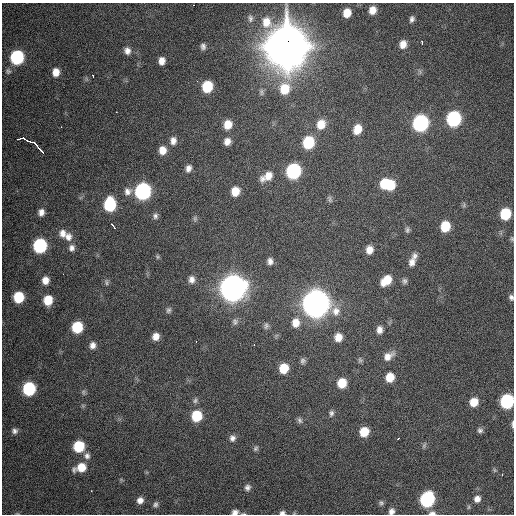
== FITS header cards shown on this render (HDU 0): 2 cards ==
NAXIS1  =                  512 / Axis length
NAXIS2  =                  512 / Axis length

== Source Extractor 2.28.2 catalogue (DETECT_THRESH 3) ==
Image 512 x 512 px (HDU 0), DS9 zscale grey, 1 PNG px = 1 image px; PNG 516 x 516 px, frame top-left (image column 1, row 512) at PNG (2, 3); no overlay
Background 2150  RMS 45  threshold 135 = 3 sigma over >= 5 px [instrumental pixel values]
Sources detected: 126; all 126 listed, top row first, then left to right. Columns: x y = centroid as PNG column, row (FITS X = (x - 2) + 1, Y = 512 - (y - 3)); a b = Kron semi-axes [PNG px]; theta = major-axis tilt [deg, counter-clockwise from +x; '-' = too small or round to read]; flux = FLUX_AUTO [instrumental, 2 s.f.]
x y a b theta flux
194 5 3 2 - 3.0e+03
372 10 7 6 - 2.7e+04
347 13 7 6 - 3.9e+04
250 18 10 7 -83 1.1e+04
412 19 7 5 75 9.7e+03
266 22 14 12 -76 4.6e+04
422 43 4 2 - 8.7e+03
403 44 9 7 74 2.7e+04
203 46 7 5 -80 9.9e+03
286 46 19 18 - 1.0e+07
127 51 9 8 - 1.7e+04
17 57 9 8 - 2.9e+05
162 61 7 6 - 2.1e+04
8 71 8 7 - 8.3e+03
56 72 9 7 86 2.9e+04
93 76 3 2 - 4.5e+03
197 81 3 2 - 2.2e+03
207 87 8 7 - 1.1e+05
284 89 13 11 78 7.7e+04
261 92 9 6 -83 8.1e+03
116 112 3 2 - 2.7e+03
454 119 10 8 74 4.1e+05
420 123 10 9 - 5.9e+05
228 124 9 8 - 4.1e+04
321 124 12 10 67 4.7e+04
61 127 2 2 - 1.6e+03
357 129 10 8 68 4.6e+04
21 138 9 3 9 1.3e+04
27 140 5 3 - 1.0e+04
173 141 10 8 84 1.9e+04
227 141 8 7 - 2.0e+04
32 142 5 2 - 7.3e+03
308 142 10 9 - 1.5e+05
36 145 6 2 -57 1.1e+04
41 150 6 2 -51 1.5e+04
162 150 9 8 - 3.1e+04
188 168 8 6 73 1.4e+04
293 171 10 9 - 4.2e+05
267 176 17 9 31 4.0e+04
384 184 10 8 77 7.5e+04
390 185 10 8 78 7.9e+04
128 191 11 10 - 2.0e+04
143 191 10 9 - 6.5e+05
235 191 8 7 - 4.4e+04
330 199 10 5 -67 7.1e+03
110 204 10 8 85 2.0e+05
464 205 9 3 78 5.0e+03
41 212 8 6 77 1.7e+04
505 214 9 8 - 1.3e+05
155 216 8 7 - 9.8e+03
195 219 8 6 -90 6.3e+03
113 226 7 2 -57 7.9e+03
445 226 9 7 75 8.2e+04
407 230 9 6 -86 7.7e+03
63 233 11 9 -79 2.1e+04
68 237 12 10 -76 2.4e+04
512 239 7 6 - 5.1e+03
40 246 9 8 - 3.4e+05
72 248 9 7 81 1.3e+04
369 250 9 7 81 2.6e+04
415 256 9 7 -68 1.1e+04
157 257 7 5 -56 4.8e+03
270 261 7 6 - 1.3e+04
412 262 13 8 77 2.1e+04
63 274 3 2 - 2.7e+03
192 279 9 7 89 1.7e+04
45 280 8 7 - 2.5e+04
386 280 11 8 42 5.7e+04
404 281 7 7 - 8.6e+03
106 282 9 5 -77 6.8e+03
233 288 12 11 - 4.0e+06
18 297 8 7 - 1.1e+05
511 297 7 6 - 9.2e+03
48 300 9 7 86 6.4e+04
316 303 12 11 - 4.4e+06
168 310 8 6 65 7.4e+03
336 311 13 12 - 3.3e+04
235 321 9 7 -80 1.0e+04
296 323 11 9 87 3.3e+04
266 326 9 6 81 8.2e+03
77 327 8 8 - 1.3e+05
379 330 9 7 88 1.8e+04
156 336 7 6 - 2.4e+04
338 337 8 7 - 3.2e+04
196 342 3 2 - 4.4e+03
93 345 8 7 - 1.6e+04
254 345 3 2 - 1.9e+04
388 356 15 9 35 2.8e+04
360 360 8 6 -73 6.3e+03
303 361 7 7 - 8.0e+03
284 368 8 7 - 6.8e+04
390 377 9 7 73 4.9e+04
342 383 8 8 - 6.1e+04
29 389 9 8 - 2.6e+05
83 392 6 6 - 5.9e+03
195 401 8 6 43 8.5e+03
507 401 9 8 - 3.3e+05
474 402 8 8 - 4.7e+04
331 413 8 6 84 9.0e+03
196 416 9 8 - 1.1e+05
300 420 8 7 - 8.3e+03
512 424 10 3 -89 7.3e+03
480 430 7 7 - 9.2e+03
15 431 7 7 - 1.1e+04
364 432 8 7 - 6.1e+04
232 438 8 7 - 1.3e+04
398 438 3 2 - 4.0e+03
424 445 8 5 64 6.2e+03
79 446 8 8 - 1.2e+05
256 448 8 6 58 7.0e+03
87 456 9 8 - 1.3e+04
81 467 13 8 19 5.3e+04
494 470 7 4 -89 4.5e+03
502 474 3 2 - 4.3e+03
247 487 9 8 - 1.3e+04
91 491 3 2 - 4.2e+03
427 499 10 8 68 4.0e+05
477 499 8 8 - 1.8e+04
140 500 7 7 - 1.7e+04
381 503 7 6 - 6.8e+03
155 504 7 6 - 7.7e+03
391 511 8 6 59 1.3e+04
235 512 8 6 13 1.5e+04
282 513 8 5 3 1.0e+04
432 513 9 5 3 1.2e+04
243 514 8 3 4 4.4e+03
At the frame edge (FLAGS 8, measured only in part): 9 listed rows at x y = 512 239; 511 297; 507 401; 512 424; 391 511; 235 512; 282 513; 432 513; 243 514